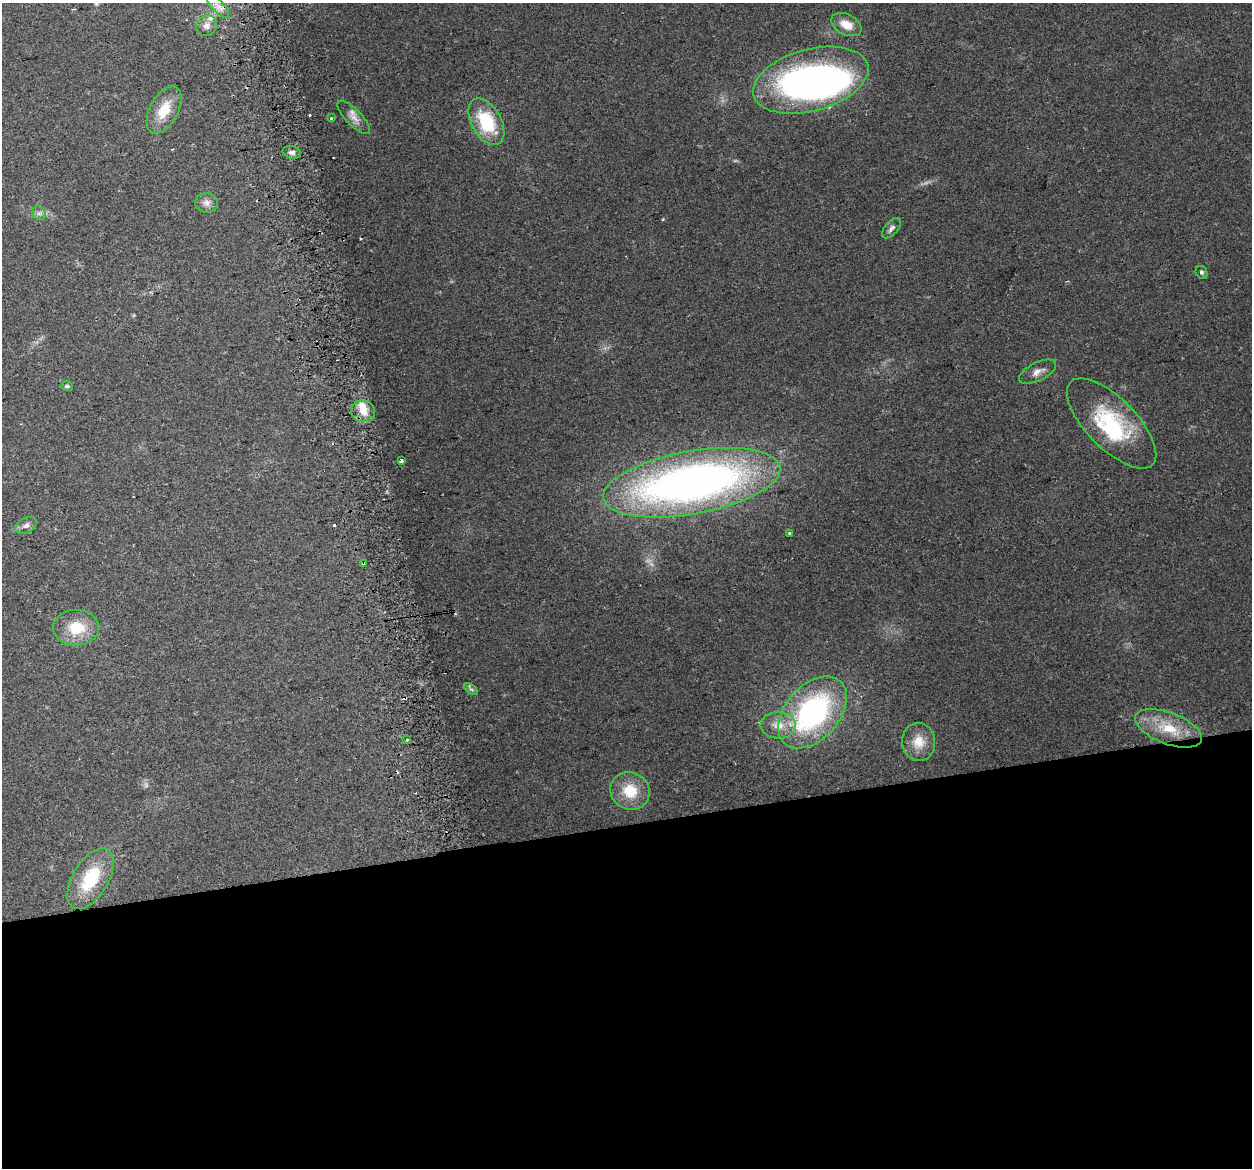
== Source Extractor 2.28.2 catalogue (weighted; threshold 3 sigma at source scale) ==
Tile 15 of 4 x 4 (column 3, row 4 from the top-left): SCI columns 2534-3783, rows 92-1257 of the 5066 x 4797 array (HDU 1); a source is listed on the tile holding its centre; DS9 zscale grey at full resolution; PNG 1254 x 1170 px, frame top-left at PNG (2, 3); each listed source drawn as its Kron ellipse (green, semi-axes under 4 px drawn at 4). Shown black and unused: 29% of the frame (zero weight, under 2 of 3 exposures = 2% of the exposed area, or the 3 px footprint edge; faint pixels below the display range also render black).
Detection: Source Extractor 2.28.2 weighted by HDU 2 'WHT'; one run over the whole footprint, this tile lists its part. Background 0.118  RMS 0.011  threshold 0.0497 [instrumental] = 3 sigma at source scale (4.5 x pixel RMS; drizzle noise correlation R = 1.50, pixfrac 1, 0.0396/0.0396 arcsec/px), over >= 5 px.
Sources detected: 45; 2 too faint to see at this stretch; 3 inside a brighter object's white glare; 6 cosmic-ray / hot-pixel residue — neither listed nor drawn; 3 inside a brighter listed object's ellipse — not listed separately; the other 31 listed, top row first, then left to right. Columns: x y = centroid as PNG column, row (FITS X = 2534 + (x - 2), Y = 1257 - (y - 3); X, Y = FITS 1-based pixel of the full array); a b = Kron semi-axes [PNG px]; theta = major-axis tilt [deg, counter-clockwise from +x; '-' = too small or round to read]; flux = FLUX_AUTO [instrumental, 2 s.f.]
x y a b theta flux
218 6 15 6 -48 8.1
846 25 16 10 -27 16
206 26 11 10 - 6.9
811 80 59 31 15 350
164 110 26 14 62 28
354 117 22 8 -46 9.1
331 118 3 3 - 4.4
486 122 25 14 -60 62
292 152 9 6 -12 3.9
206 203 11 9 -3 6.5
39 213 7 6 - 3.4
891 228 12 6 49 4.6
1202 272 6 5 - 2.7
1037 372 20 9 26 9.1
67 386 6 5 - 2.4
363 411 12 11 - 12
1111 423 58 25 -45 93
401 460 4 3 - 3.8
692 483 90 31 10 740
26 525 11 7 27 4.9
790 533 3 3 - 2.2
363 563 3 2 - 2.2
76 628 23 18 0 36
471 689 8 4 -36 2.4
813 712 42 27 48 220
778 725 17 13 -3 18
1168 728 35 15 -21 39
407 739 3 3 - 11
919 742 19 16 -86 18
630 791 20 18 -28 32
90 879 34 17 59 58
Overlapping masked pixels (flux is a lower limit): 2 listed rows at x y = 292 152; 363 563